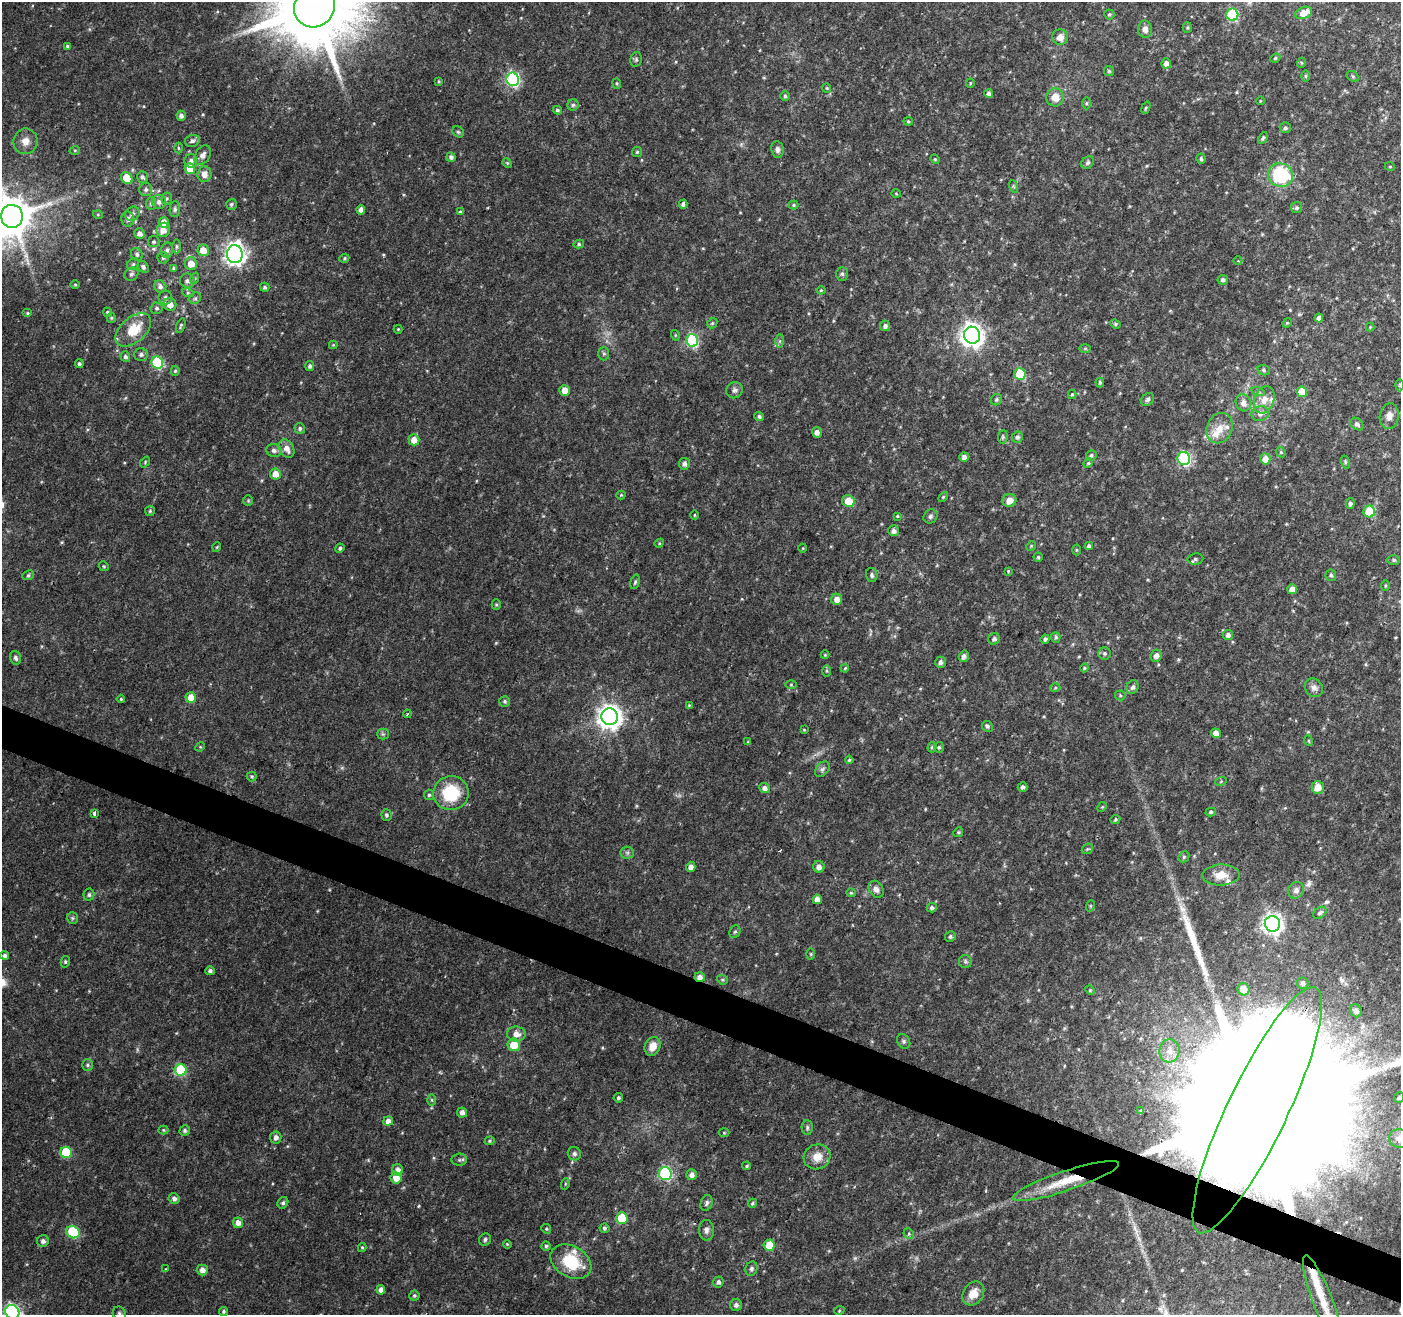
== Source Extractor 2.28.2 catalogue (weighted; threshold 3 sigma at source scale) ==
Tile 6 of 4 x 4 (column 2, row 2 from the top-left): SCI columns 1401-2799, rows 2833-4145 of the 5604 x 5729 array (HDU 1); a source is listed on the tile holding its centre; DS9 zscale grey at full resolution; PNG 1403 x 1317 px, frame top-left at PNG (2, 2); each listed source drawn as its Kron ellipse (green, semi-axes under 4 px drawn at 4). Shown black and unused: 3% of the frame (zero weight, under 2 of 3 exposures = <1% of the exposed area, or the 3 px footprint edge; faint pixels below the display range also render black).
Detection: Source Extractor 2.28.2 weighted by HDU 2 'WHT'; one run over the whole footprint, this tile lists its part. Background 0.04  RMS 0.0064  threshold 0.0289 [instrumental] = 3 sigma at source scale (4.5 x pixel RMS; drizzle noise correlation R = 1.50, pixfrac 1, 0.0396/0.0396 arcsec/px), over >= 5 px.
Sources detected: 344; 1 too faint to see at this stretch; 2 long thin detections or spike segments (spike, bleed or trail) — neither listed nor drawn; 9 inside a brighter listed object's ellipse — not listed separately; the other 332 listed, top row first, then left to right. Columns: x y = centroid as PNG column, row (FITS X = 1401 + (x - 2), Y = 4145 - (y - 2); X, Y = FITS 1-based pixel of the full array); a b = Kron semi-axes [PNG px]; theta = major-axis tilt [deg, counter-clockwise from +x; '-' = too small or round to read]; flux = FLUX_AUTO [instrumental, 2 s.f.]
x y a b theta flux
314 7 21 20 - 8600
1304 13 9 5 22 8
1109 14 5 5 - 1.1
1232 15 6 6 - 59
1187 28 5 4 - 0.88
1145 29 8 7 - 3
1060 37 8 8 - 4.4
67 46 4 4 - 0.86
1275 58 5 4 - 0.85
636 59 7 5 77 1.2
1166 63 5 5 - 3.4
1301 63 5 3 - 0.66
1109 71 5 5 - 0.91
1305 76 5 4 - 0.8
1353 76 6 5 - 0.98
513 79 7 6 - 100
439 81 4 3 - 0.67
617 83 5 4 - 0.76
970 83 4 4 - 0.63
827 88 5 4 - 0.68
989 94 4 4 - 2.3
785 96 4 4 - 0.96
1055 97 9 9 - 7.5
1260 101 4 3 - 0.44
1087 103 6 4 89 0.84
573 105 6 5 - 1.2
1146 108 6 4 68 0.96
557 110 4 3 - 1
181 116 5 4 - 2.2
908 121 4 4 - 0.8
1285 128 5 5 - 1.5
458 132 6 5 - 0.97
1263 138 6 4 62 1.1
25 141 13 12 - 5.7
192 141 7 6 - 2.1
178 148 5 3 - 0.68
777 149 8 6 -82 2.2
75 150 5 3 - 0.67
637 152 5 5 - 0.94
203 155 10 7 56 3.3
451 157 4 4 - 2
935 159 5 4 - 0.65
1201 159 5 4 - 1.2
191 161 7 6 - 2.1
507 163 5 4 - 0.75
1087 163 7 5 45 1.4
1390 167 5 3 - 0.58
190 169 5 5 - 12
204 174 8 7 - 5.2
1280 175 12 11 - 46
142 177 6 5 - 1.6
127 178 6 5 - 17
1013 186 6 4 -71 0.91
146 190 6 6 - 1.7
896 194 5 3 - 0.55
167 198 6 5 - 1.1
159 202 7 7 - 3
151 203 6 5 - 1.2
231 204 5 5 - 1.3
683 204 4 4 - 1.6
794 205 5 4 - 0.85
1297 208 5 5 - 1.2
175 209 8 5 89 1.6
361 210 4 4 - 3
460 212 4 3 - 0.76
132 214 8 6 39 2
98 215 5 3 - 0.53
12 216 11 11 - 2400
128 219 7 6 - 2.2
164 223 5 5 - 8.6
163 230 7 6 - 5.5
140 234 5 5 - 3
154 242 6 5 - 1.2
579 244 5 4 - 1.2
176 246 7 3 90 0.92
167 250 7 6 - 1.9
203 250 6 5 - 7.8
137 254 6 5 - 1.5
235 254 9 8 - 370
163 258 5 5 - 1.2
344 258 5 4 - 0.8
1238 261 4 2 - 0.54
133 264 6 5 - 1.4
191 264 6 6 - 6.9
143 267 6 5 - 1.6
174 268 4 3 - 1.4
131 274 7 6 - 1.7
842 274 7 6 - 1.4
195 278 6 4 72 0.91
1223 280 5 5 - 1.5
187 281 7 7 - 2.4
75 284 5 3 - 0.56
160 286 6 6 - 2.1
265 287 5 4 - 1.3
821 290 4 4 - 0.72
188 293 6 4 -18 0.79
165 297 7 7 - 2.1
195 298 6 5 - 1.3
170 304 6 6 - 5.8
157 308 6 6 - 1.3
107 312 5 4 - 0.97
28 313 5 4 - 0.86
111 318 5 4 - 0.75
1319 318 4 4 - 2.5
712 323 6 4 45 0.85
1287 323 5 4 - 0.72
1115 324 5 4 - 0.82
181 325 7 4 72 0.98
885 326 5 5 - 1.9
1370 327 4 4 - 0.54
398 329 4 4 - 0.61
133 330 21 12 41 17
675 335 5 3 - 0.62
972 335 8 8 - 500
692 340 6 6 - 81
780 341 7 4 90 1.2
333 345 4 4 - 0.58
1085 348 6 4 0 0.82
141 354 7 6 - 2.1
604 354 7 5 -89 1.3
125 357 5 5 - 1.9
157 363 6 5 - 53
79 364 4 4 - 1.4
310 366 5 4 - 1.3
1264 370 6 5 - 1.1
175 371 5 4 - 0.87
1020 374 6 5 - 39
1100 382 5 4 - 0.94
1400 385 6 4 -90 0.76
565 390 5 5 - 5.9
734 390 8 7 - 2.1
1258 392 7 4 -18 1.1
1302 392 5 5 - 12
1072 394 5 4 - 0.82
1148 399 7 5 45 1.5
996 400 6 5 - 1.2
1264 400 14 10 70 7.2
1243 403 8 7 - 3.8
1260 413 9 7 16 3
759 416 5 4 - 1.3
1389 416 13 9 81 4.5
1357 424 7 5 -42 1.9
1219 428 15 12 67 8.7
300 429 5 5 - 1.4
817 432 5 5 - 3
1003 437 7 5 83 1
1017 437 6 5 - 1.6
414 440 5 5 - 6.6
287 449 9 7 -60 5
274 450 7 6 - 2.2
1281 452 5 4 - 0.91
1091 455 5 5 - 1.2
964 457 5 4 - 2.6
1184 458 7 6 - 81
1265 459 5 5 - 6.1
145 462 6 4 48 0.72
1345 462 6 4 -72 0.89
1088 463 5 4 - 0.8
684 464 6 5 - 2.3
275 474 5 5 - 6.2
621 495 4 4 - 0.7
943 497 6 3 45 0.73
1009 500 7 6 - 5.5
248 501 5 4 - 0.79
848 501 6 5 - 9.6
1350 503 6 4 82 1.4
150 511 5 5 - 0.87
1369 512 6 6 - 27
694 515 5 3 - 0.6
897 516 4 4 - 0.68
930 516 7 6 - 1.6
894 531 5 5 - 2.7
659 543 5 4 - 0.79
1031 546 5 4 - 0.7
1089 546 4 4 - 1.6
217 547 5 3 - 0.52
340 548 5 4 - 1.3
803 548 4 3 - 0.48
1076 550 5 3 - 0.74
1038 557 4 4 - 0.84
1195 559 8 5 7 1.5
1394 560 6 5 - 1.2
104 566 5 4 - 0.74
1008 571 4 3 - 0.74
28 575 6 4 23 1.1
872 575 7 5 -78 1.5
1331 575 6 5 - 1.2
635 582 7 4 74 1.1
1385 586 5 3 - 0.65
1292 589 5 5 - 4.5
837 599 5 5 - 4.6
496 605 5 4 - 0.83
1228 635 5 5 - 2.4
1056 637 5 4 - 1
994 639 6 5 - 1.9
1045 639 4 4 - 1.5
1105 653 6 6 - 1.3
825 655 4 4 - 0.69
964 656 6 5 - 2.5
1156 656 6 5 - 3.2
16 658 7 5 -72 1.8
940 662 5 5 - 2
845 668 4 3 - 0.54
1084 668 4 4 - 0.71
827 671 5 3 - 0.73
791 685 5 3 - 0.68
1133 687 7 6 - 1.9
1055 688 5 3 - 0.71
1314 688 10 8 -46 3.2
1120 695 5 5 - 0.84
191 698 5 5 - 8.8
121 699 4 4 - 0.75
505 701 5 5 - 1.2
689 705 4 4 - 0.56
407 714 4 3 - 0.6
610 717 8 8 - 580
987 726 5 5 - 1.4
804 730 3 3 - 0.6
1216 733 5 4 - 5.6
383 734 5 5 - 1.1
1309 741 5 3 - 0.63
748 742 4 3 - 0.76
200 747 5 4 - 0.63
932 747 5 4 - 1.1
939 747 5 4 - 1
849 760 4 4 - 0.88
822 769 9 6 50 1.8
252 776 5 5 - 1
1221 781 6 3 20 0.65
1023 787 5 4 - 1.6
1318 787 6 6 - 7.1
765 788 5 5 - 2.9
451 793 18 17 - 30
429 795 5 5 - 1.1
1102 807 5 4 - 0.64
1211 812 5 4 - 1
94 813 4 3 - 5.3
386 815 6 5 - 1.4
1115 819 5 4 - 1
958 832 5 4 - 0.84
1087 849 6 4 43 0.9
627 853 6 6 - 1.5
1184 857 6 5 - 1
691 867 5 4 - 3.3
819 867 6 5 - 3.4
1221 875 18 10 2 8.4
876 889 9 7 -58 3.1
1296 890 8 7 - 2.8
851 893 5 4 - 0.73
89 895 6 5 - 1.4
817 899 5 4 - 4.1
1090 906 6 3 71 0.72
932 908 5 5 - 1.7
1320 913 7 5 38 1.5
72 918 6 5 - 1.1
1272 924 8 7 - 330
735 932 6 5 - 1.2
950 937 5 5 - 1.3
811 954 6 4 -89 0.73
5 956 4 4 - 1.7
65 962 6 4 77 1
965 962 6 6 - 1.3
210 971 5 4 - 1.7
700 977 5 5 - 3.5
722 980 6 4 -20 0.88
1303 983 6 5 - 1.9
1243 989 6 6 - 8.4
1090 990 5 4 - 0.66
1356 1011 6 5 - 3.1
516 1034 9 7 -7 4.8
904 1041 7 6 - 1.4
514 1045 6 6 - 12
653 1046 9 8 - 6.1
1169 1051 11 10 - 6.1
87 1065 6 5 - 1.1
181 1070 6 6 - 46
1399 1097 5 5 - 1.2
618 1098 5 4 - 1.3
432 1100 6 4 -89 0.88
1257 1110 136 30 64 140000
1141 1111 4 4 - 0.75
462 1113 5 5 - 2.9
388 1121 5 4 - 3.6
807 1127 7 5 -90 1.5
163 1130 5 4 - 0.78
185 1131 5 5 - 1.3
724 1133 5 3 - 0.55
276 1138 6 5 - 2.9
1399 1138 11 9 -10 4.5
490 1141 5 4 - 0.88
66 1152 6 5 - 35
574 1154 7 6 - 1.6
817 1157 13 12 - 8.4
459 1160 8 6 4 1.4
747 1166 4 3 - 0.82
397 1170 5 5 - 2.9
665 1174 6 6 - 90
691 1175 5 5 - 2.9
396 1178 5 5 - 7
1066 1181 56 10 18 24
565 1184 6 3 72 0.71
174 1199 5 5 - 2.3
283 1203 6 5 - 1.4
707 1203 8 6 68 1.8
752 1203 5 4 - 0.92
622 1218 6 5 - 22
238 1223 5 5 - 3.6
604 1228 5 5 - 1.3
546 1229 5 4 - 0.86
706 1230 10 7 -85 2.6
73 1232 7 6 - 51
909 1234 6 4 -48 1.1
485 1239 6 5 - 1.5
43 1241 6 6 - 2.3
507 1244 4 3 - 0.57
769 1245 5 5 - 12
546 1246 4 4 - 0.99
362 1247 4 4 - 0.76
571 1262 22 15 -30 26
166 1269 4 4 - 0.51
751 1269 7 6 - 1.6
202 1270 5 5 - 3.6
718 1282 5 5 - 1.8
381 1290 4 4 - 3.4
973 1293 13 10 54 8.5
414 1295 5 5 - 1
1323 1303 51 10 -69 16
736 1305 6 6 - 2.2
224 1311 4 4 - 1.1
839 1311 5 3 - 0.6
12 1312 7 6 - 180
119 1313 7 6 - 1.3
Overlapping masked pixels (flux is a lower limit): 3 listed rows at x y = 700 977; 1257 1110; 1066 1181
Isophote crosses this tile's border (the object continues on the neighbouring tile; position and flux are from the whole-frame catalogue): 8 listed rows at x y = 314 7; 12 216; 1399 1097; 1257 1110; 1399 1138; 1323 1303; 12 1312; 119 1313